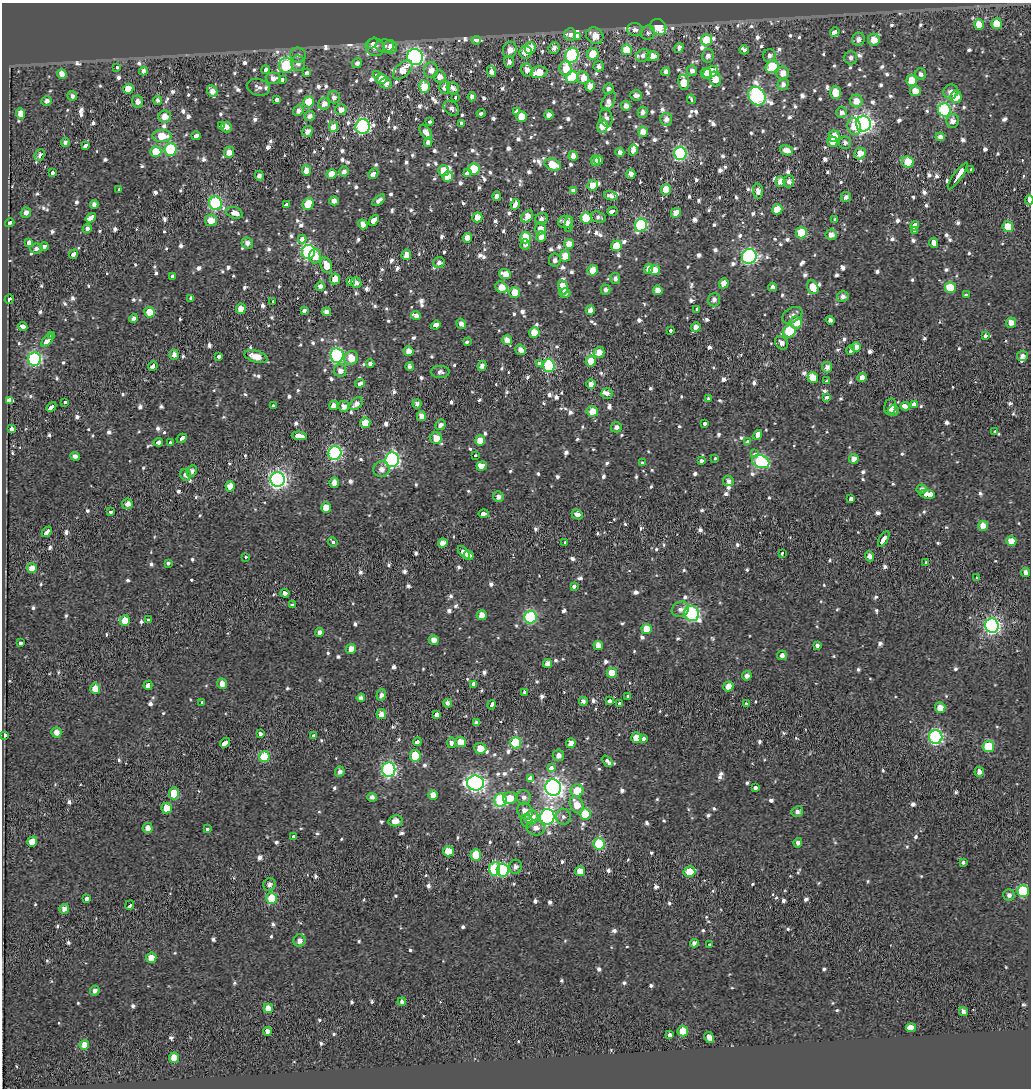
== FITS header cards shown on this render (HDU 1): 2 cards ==
NAXIS1  =                 1029
NAXIS2  =                 1086

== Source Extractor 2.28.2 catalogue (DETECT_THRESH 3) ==
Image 1029 x 1086 px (HDU 1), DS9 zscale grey, 1 PNG px = 1 image px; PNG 1033 x 1090 px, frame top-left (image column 1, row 1086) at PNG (2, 3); each listed source drawn as its Kron ellipse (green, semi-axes under 4 px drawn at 4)
Background 0.145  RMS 2.2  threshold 6.53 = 3 sigma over >= 5 px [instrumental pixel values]
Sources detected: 1188; of the 1188, the 500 brightest by FLUX_AUTO listed and drawn (688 fainter detections omitted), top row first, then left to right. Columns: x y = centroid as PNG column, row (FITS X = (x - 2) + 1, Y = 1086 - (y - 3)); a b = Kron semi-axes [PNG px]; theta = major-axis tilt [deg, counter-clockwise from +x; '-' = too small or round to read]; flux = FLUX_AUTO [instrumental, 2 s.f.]
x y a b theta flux
979 24 5 5 - 3000
997 24 5 5 - 3300
658 27 8 7 - 5100
635 29 8 6 -4 770
835 32 5 4 - 6300
648 33 7 7 - 610
570 34 6 6 - 710
577 36 3 3 - 19000
595 36 9 8 - 2000
858 39 7 6 - 970
476 40 4 4 - 2600
706 40 5 5 - 4300
874 40 6 6 - 2200
372 43 6 4 51 650
385 46 9 6 -3 640
375 47 9 9 - 1300
391 47 7 6 - 1200
530 48 6 5 - 1800
554 48 6 5 - 800
679 48 5 3 - 5400
510 50 8 7 - 1300
627 50 5 5 - 4400
744 50 5 3 - 1400
525 52 6 6 - 1600
593 54 6 5 - 3200
298 55 8 7 - 700
572 55 7 6 - 23000
643 55 7 6 - 800
769 55 6 6 - 740
653 56 6 5 - 1500
708 56 7 6 - 770
415 57 8 8 - 42000
851 58 7 6 - 670
509 62 5 5 - 680
298 63 8 7 - 820
357 63 5 5 - 730
286 65 7 7 - 14000
599 66 5 5 - 600
772 67 7 6 - 6700
116 68 3 3 - 2900
566 69 7 6 - 2700
266 70 4 3 - 1800
403 70 12 6 44 2400
431 70 7 7 - 1300
527 70 6 5 - 1200
143 71 4 4 - 860
491 71 5 4 - 780
692 71 5 5 - 810
539 72 8 5 10 2900
666 72 4 4 - 920
711 72 8 5 29 5000
307 73 3 3 - 9700
706 73 5 5 - 2000
783 73 6 6 - 1500
62 74 5 4 - 1100
921 74 5 5 - 620
376 75 4 3 - 1000
440 77 6 6 - 1200
572 77 6 6 - 8000
273 78 8 6 -3 1100
583 78 6 6 - 2000
381 79 5 5 - 2100
715 79 7 5 -74 2200
282 80 4 3 - 920
912 80 5 5 - 3000
684 82 8 5 -80 3400
386 83 5 5 - 990
783 84 6 5 - 780
590 86 5 5 - 1500
258 87 11 8 -15 760
424 87 6 5 - 4200
444 88 6 5 - 980
453 88 6 5 - 890
128 89 5 5 - 2800
608 89 5 5 - 590
212 91 6 5 - 1000
915 91 5 5 - 2000
835 92 6 5 - 2600
951 92 7 7 - 1100
636 95 6 5 - 610
72 96 5 4 - 650
757 96 10 8 -53 36000
334 97 6 6 - 630
456 97 3 3 - 1100
472 97 4 4 - 790
956 97 6 5 - 2200
691 99 5 3 - 870
158 100 4 4 - 630
277 100 3 3 - 2600
47 101 5 4 - 780
608 101 10 6 60 870
856 101 6 6 - 1900
138 102 6 5 - 820
309 102 5 5 - 4900
324 104 6 5 - 1200
626 106 5 4 - 840
451 108 9 6 -42 650
341 110 5 5 - 1300
944 110 6 6 - 19000
298 111 6 5 - 830
517 111 3 3 - 7800
642 112 6 5 - 720
841 112 5 5 - 800
21 113 5 4 - 1500
481 113 4 3 - 2900
549 115 4 4 - 1300
165 116 6 6 - 1700
310 116 5 5 - 660
521 116 5 5 - 2700
606 117 10 6 -79 730
666 119 6 6 - 920
429 121 3 3 - 1100
952 121 7 6 - 970
462 123 3 3 - 2100
863 124 8 7 - 64000
221 126 4 3 - 4200
363 126 7 7 - 29000
602 126 7 5 -90 1800
854 126 8 6 -71 2400
226 127 5 5 - 1000
333 127 5 4 - 8300
307 131 5 5 - 1000
426 132 8 5 -56 1100
643 132 5 5 - 1700
162 136 9 6 -1 3200
196 136 4 3 - 6300
834 136 5 5 - 2500
940 137 5 4 - 820
65 142 4 4 - 660
428 142 5 4 - 750
832 142 5 5 - 1300
845 143 6 6 - 620
86 146 4 3 - 3000
170 149 6 6 - 13000
633 150 5 4 - 1100
787 150 6 5 - 1700
156 152 5 5 - 3800
229 152 5 5 - 1500
620 152 4 4 - 720
680 153 6 6 - 23000
860 154 6 5 - 2200
40 155 6 5 - 690
573 156 5 4 - 1100
598 160 4 4 - 1200
595 161 5 4 - 1400
908 162 6 5 - 5000
553 164 8 5 -20 3300
474 169 5 5 - 5700
971 170 4 3 - 2200
306 171 5 4 - 1300
344 171 5 4 - 640
443 171 5 5 - 2300
53 172 3 3 - 4700
467 173 4 3 - 2300
332 174 5 5 - 2000
373 174 6 3 50 4900
631 174 5 4 - 940
259 176 5 4 - 690
958 176 16 3 55 17000
448 177 5 5 - 3100
780 181 5 5 - 1600
789 181 6 5 - 780
593 185 5 5 - 2400
119 189 4 3 - 3800
666 190 5 4 - 2600
573 191 4 4 - 720
758 191 7 5 -89 810
497 196 4 4 - 980
611 196 7 4 -14 740
846 197 5 5 - 630
379 200 7 4 40 760
1029 200 5 3 - 14000
334 201 5 4 - 1200
215 203 7 6 - 22000
308 204 6 5 - 3500
515 204 6 4 64 19000
94 205 4 4 - 810
286 205 4 3 - 3900
777 209 5 5 - 2600
613 211 5 3 - 4000
26 213 5 5 - 900
234 213 8 5 -19 1200
676 213 5 4 - 1600
527 216 7 5 48 1900
477 217 5 5 - 1700
598 217 7 5 -18 600
91 218 6 3 36 4500
586 218 5 5 - 7600
541 219 7 5 24 910
835 219 3 3 - 1100
211 220 6 6 - 1600
374 220 6 3 48 8400
565 222 7 6 - 1400
10 223 5 3 - 2000
363 224 5 4 - 1200
569 224 8 4 79 800
641 225 6 6 - 20000
914 226 5 4 - 11000
1008 227 5 5 - 3600
540 228 6 5 - 1300
87 229 5 4 - 750
915 230 3 3 - 4400
801 233 5 5 - 4600
831 235 5 5 - 1100
541 236 5 4 - 1400
467 238 5 4 - 2100
526 238 6 5 - 4800
302 239 4 4 - 3900
29 242 4 4 - 5000
247 243 6 5 - 870
934 243 5 3 - 4900
525 244 5 5 - 760
569 244 5 5 - 2000
44 246 4 3 - 3200
616 246 5 5 - 2900
36 249 6 5 - 610
308 252 7 6 - 28000
74 254 5 3 - 4900
406 255 5 4 - 2200
315 256 7 6 - 1700
565 256 5 5 - 1900
749 256 7 7 - 34000
555 260 6 5 - 610
439 263 6 5 - 700
326 265 8 5 -68 2200
648 269 5 4 - 990
593 270 5 5 - 2300
655 270 5 5 - 2300
505 274 6 5 - 1600
173 276 3 3 - 4100
335 279 5 5 - 1700
615 279 5 5 - 630
350 281 4 3 - 6900
356 283 5 5 - 890
724 283 5 4 - 1600
320 286 5 4 - 710
501 287 6 5 - 2200
563 287 7 4 -74 4300
772 287 4 4 - 650
813 287 7 5 -66 2600
950 288 5 5 - 4800
605 290 5 5 - 660
658 290 5 4 - 1400
515 292 5 5 - 2800
565 293 5 4 - 870
966 295 3 3 - 2000
843 297 6 5 - 800
191 298 4 3 - 6900
9 299 5 3 - 4400
714 300 7 6 - 690
273 301 3 3 - 790
241 309 5 5 - 1800
697 309 4 3 - 2100
590 310 5 4 - 1100
304 311 4 3 - 1700
150 312 5 5 - 2500
326 312 4 4 - 880
792 315 11 7 31 730
416 316 5 3 - 4700
134 319 4 4 - 750
830 320 4 4 - 670
796 322 6 6 - 2700
1011 323 5 5 - 1200
461 324 5 4 - 930
436 325 5 3 - 7800
23 326 5 3 - 5700
696 327 5 4 - 990
670 330 3 3 - 1300
789 331 6 6 - 10000
534 332 5 5 - 2400
52 336 3 2 - 4000
985 336 3 3 - 2200
507 340 5 4 - 1300
47 341 7 3 51 6900
467 342 3 3 - 1200
781 343 7 5 -48 880
856 347 5 4 - 1300
520 350 5 5 - 1000
851 350 5 3 - 3200
409 351 5 5 - 1400
599 352 5 5 - 1800
174 354 5 4 - 850
337 355 7 6 - 26000
256 356 12 6 -16 2300
1022 356 5 5 - 820
219 357 3 3 - 2400
351 358 7 6 - 2400
34 359 6 6 - 27000
591 361 5 5 - 2600
370 363 4 4 - 630
539 363 4 3 - 1300
153 366 5 3 - 4800
482 366 5 4 - 900
549 366 6 6 - 18000
410 367 4 4 - 660
827 367 5 5 - 830
340 371 6 6 - 1000
440 372 9 6 0 600
813 378 5 5 - 2500
862 378 4 4 - 1000
827 381 3 3 - 3000
360 383 5 3 - 3600
591 384 4 4 - 1100
607 393 6 5 - 590
827 397 4 3 - 1200
709 399 3 3 - 1500
10 400 4 3 - 85000
65 402 3 3 - 1200
356 404 7 5 44 1100
417 404 4 4 - 600
914 404 3 3 - 8600
273 405 3 3 - 1500
334 405 5 4 - 1100
344 406 5 5 - 980
890 406 8 5 78 970
905 406 5 3 - 7600
51 407 6 3 46 4500
592 411 6 5 - 2400
893 411 5 5 - 760
421 416 5 4 - 1100
365 423 5 5 - 3100
705 424 4 3 - 2000
440 425 6 4 41 770
616 427 5 5 - 640
11 429 4 3 - 15000
995 432 4 3 - 3000
757 435 5 3 - 11000
299 436 7 3 -6 9400
182 438 5 3 - 4600
436 438 6 5 - 2200
480 440 5 5 - 1900
158 442 5 3 - 3500
747 442 3 3 - 1900
170 443 3 3 - 1100
335 453 7 6 - 25000
754 454 3 3 - 7400
475 455 3 3 - 680
75 456 5 4 - 620
715 459 3 3 - 1200
854 459 5 5 - 1300
392 460 7 7 - 36000
702 461 4 3 - 1800
642 462 3 3 - 2100
761 462 9 6 -19 20000
482 466 5 4 - 8800
381 469 8 8 - 1000
192 471 6 5 - 740
186 475 6 5 - 770
278 480 7 7 - 56000
728 481 5 5 - 710
334 483 5 4 - 1300
230 486 5 4 - 1900
921 489 5 4 - 620
927 494 8 3 -10 35000
498 497 5 5 - 840
851 499 4 3 - 14000
127 504 5 5 - 1000
326 507 5 5 - 2600
111 512 3 3 - 1600
484 514 5 3 - 4500
577 514 6 5 - 910
983 526 5 5 - 1700
47 532 6 3 48 4300
884 539 8 3 59 8800
1011 541 5 5 - 2000
333 542 5 3 - 720
443 543 5 4 - 1600
565 543 3 3 - 1400
464 552 7 3 -47 5300
782 553 4 3 - 1200
469 555 5 3 - 3900
870 556 5 4 - 1000
245 557 3 3 - 1400
926 562 3 3 - 1600
168 563 3 3 - 1800
32 568 5 5 - 1800
1025 572 4 4 - 720
977 577 3 3 - 850
574 586 4 3 - 2200
285 593 4 3 - 4100
292 605 4 3 - 1800
680 609 9 7 28 810
692 614 8 7 - 26000
482 615 5 5 - 1300
530 617 6 6 - 19000
125 620 5 5 - 2400
148 620 3 3 - 3900
992 626 7 7 - 49000
646 629 5 5 - 2300
319 632 4 4 - 810
434 640 5 5 - 1100
20 643 3 3 - 1700
598 645 5 4 - 1400
817 646 4 3 - 3200
351 649 5 4 - 1700
782 655 5 5 - 720
548 664 4 4 - 1100
612 673 5 5 - 2600
747 676 5 4 - 1100
222 684 5 5 - 1400
474 684 4 3 - 12000
148 685 4 3 - 3800
728 686 5 4 - 1500
95 688 5 5 - 2200
525 692 3 3 - 1800
381 695 5 4 - 640
627 696 3 3 - 12000
361 698 4 4 - 870
583 701 4 4 - 670
610 701 4 3 - 2500
202 703 3 3 - 830
448 703 5 4 - 940
620 704 3 3 - 17000
746 704 4 3 - 1200
492 705 5 3 - 4300
940 708 5 5 - 1500
381 714 5 4 - 1300
436 715 4 3 - 5200
476 723 4 4 - 690
56 732 5 5 - 1100
260 734 3 3 - 2800
5 735 3 3 - 2500
313 735 3 3 - 1400
936 737 7 6 - 28000
636 738 5 5 - 2200
643 739 3 3 - 2400
417 742 4 3 - 3000
461 742 5 5 - 2400
225 743 6 3 47 8800
452 743 5 4 - 810
516 743 5 5 - 7700
571 743 5 4 - 1000
988 747 6 5 - 6900
480 748 6 5 - 1900
558 755 6 5 - 950
415 756 5 5 - 5100
264 757 5 5 - 8600
607 761 6 3 -48 1100
551 767 4 3 - 4800
389 770 7 6 - 34000
340 772 5 5 - 730
979 772 5 5 - 790
530 778 4 4 - 3300
475 783 8 7 - 58000
553 788 8 8 - 82000
755 788 4 3 - 2500
577 791 6 6 - 3600
174 793 6 5 - 3600
433 795 5 4 - 1500
372 797 5 4 - 660
524 797 7 7 - 750
510 798 7 6 - 2100
500 800 6 6 - 16000
577 805 9 6 -66 2600
167 808 5 5 - 2700
525 811 9 7 -57 1600
797 812 6 5 - 620
585 814 5 5 - 5200
532 817 7 6 - 2400
547 817 8 7 - 44000
563 817 8 7 - 670
395 821 7 5 12 1500
527 821 7 5 -59 870
148 828 5 5 - 1100
536 828 9 8 - 1000
207 829 4 3 - 930
294 836 3 3 - 2400
32 842 5 5 - 2600
798 843 4 4 - 750
599 844 6 5 - 8400
448 851 5 5 - 2700
476 855 6 5 - 4400
963 863 3 3 - 1700
515 867 7 6 - 660
495 869 7 5 81 11000
503 870 6 6 - 15000
580 871 5 5 - 1800
689 872 6 5 - 4300
269 884 6 6 - 740
1023 891 6 6 - 11000
1009 895 6 5 - 660
272 898 5 5 - 6500
86 899 3 3 - 2700
130 905 5 3 - 5100
64 909 5 4 - 1100
299 941 6 6 - 1000
694 943 4 4 - 770
710 945 3 3 - 1300
151 958 5 5 - 2000
95 991 5 4 - 600
402 1002 4 4 - 750
268 1008 5 5 - 1600
963 1012 4 4 - 730
911 1028 5 3 - 77000
267 1031 4 4 - 920
683 1031 5 5 - 3600
669 1035 3 3 - 6400
709 1037 6 4 -62 1200
84 1045 5 4 - 1900
174 1058 5 5 - 2700
At the frame edge (FLAGS 8, measured only in part): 1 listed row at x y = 1029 200
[688 fainter detections neither listed nor drawn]